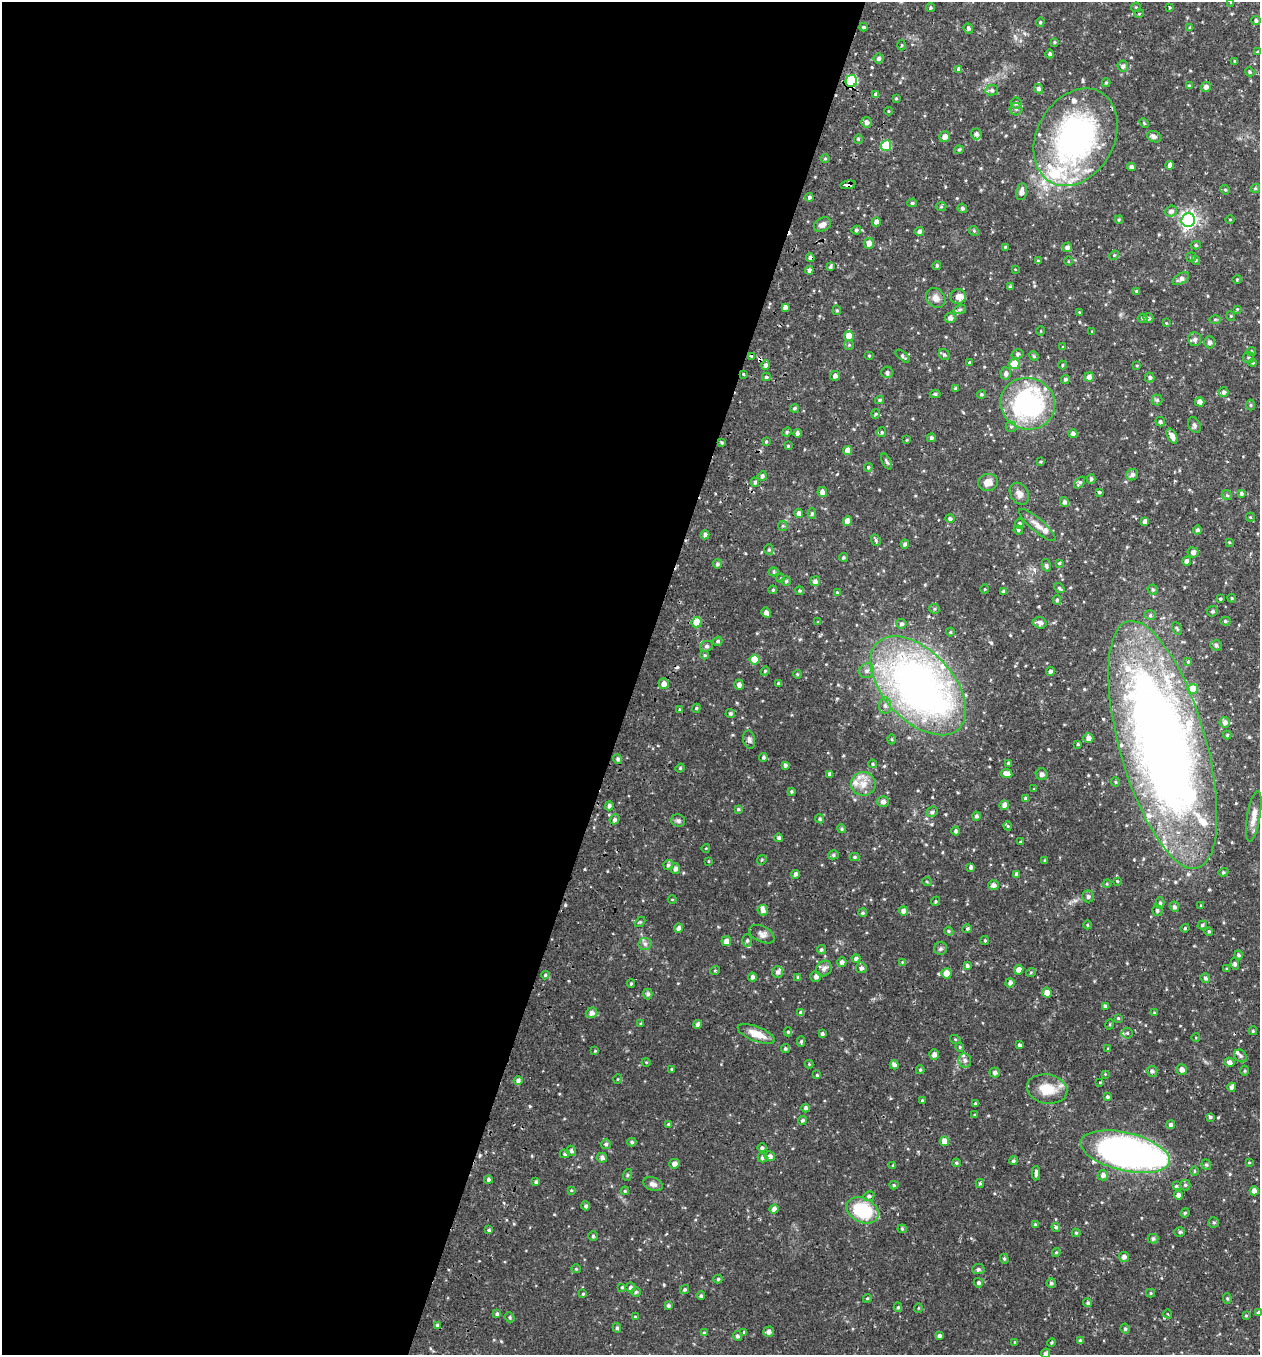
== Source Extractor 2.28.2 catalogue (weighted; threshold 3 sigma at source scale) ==
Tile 5 of 4 x 4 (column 1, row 2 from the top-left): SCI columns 190-1447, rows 2736-4088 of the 5540 x 5467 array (HDU 1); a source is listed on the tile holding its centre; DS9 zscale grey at full resolution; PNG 1262 x 1357 px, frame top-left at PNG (2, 2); each listed source drawn as its Kron ellipse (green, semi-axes under 4 px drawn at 4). Shown black and unused: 51% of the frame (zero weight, under 2 of 3 exposures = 3% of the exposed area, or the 3 px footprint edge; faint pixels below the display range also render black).
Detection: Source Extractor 2.28.2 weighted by HDU 2 'WHT'; one run over the whole footprint, this tile lists its part. Background 0.0611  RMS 0.0077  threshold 0.0348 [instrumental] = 3 sigma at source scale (4.5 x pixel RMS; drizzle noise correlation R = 1.50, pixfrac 1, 0.05/0.05 arcsec/px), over >= 5 px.
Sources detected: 484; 1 inside a brighter object's white glare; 2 cosmic-ray / hot-pixel residue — neither listed nor drawn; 22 inside a brighter listed object's ellipse — not listed separately; the other 459 listed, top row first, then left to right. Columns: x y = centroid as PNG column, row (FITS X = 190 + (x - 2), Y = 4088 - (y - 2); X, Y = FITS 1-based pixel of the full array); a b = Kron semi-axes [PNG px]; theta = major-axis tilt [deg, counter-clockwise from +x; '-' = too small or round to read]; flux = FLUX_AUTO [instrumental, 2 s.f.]
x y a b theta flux
1231 2 3 3 - 0.67
931 7 4 4 - 1.2
1136 7 5 4 - 0.97
1169 8 3 3 - 1.1
1139 14 5 3 - 0.65
1256 21 4 4 - 1.6
1040 22 5 4 - 0.97
863 27 4 3 - 1.1
968 28 5 4 - 1.5
1190 28 4 3 - 1.1
1054 42 4 3 - 0.8
902 45 5 3 - 0.76
1257 52 3 3 - 0.82
1050 54 4 4 - 1.4
879 58 5 5 - 1.8
1235 61 4 3 - 0.92
1123 66 5 5 - 2.1
959 69 4 4 - 2.8
1250 72 5 4 - 1.2
851 81 6 5 - 50
1106 83 4 3 - 1.1
1189 86 4 3 - 1.4
1206 87 5 5 - 2.8
1038 89 5 4 - 2.1
992 90 6 5 - 1.7
876 95 4 3 - 2.2
896 98 4 3 - 0.8
1016 103 5 5 - 2
1016 109 6 6 - 1.7
888 111 4 3 - 0.69
867 122 5 5 - 3
1144 123 5 3 - 0.9
976 134 5 5 - 2.3
945 137 5 5 - 3.9
1076 137 51 38 60 200
1154 137 7 5 -23 2.7
858 139 4 4 - 0.94
886 146 5 5 - 29
959 150 4 4 - 0.86
825 158 5 3 - 0.84
1170 165 4 4 - 3.7
1131 167 4 4 - 3
848 185 8 3 8 4.6
1255 188 5 4 - 1.2
1225 190 5 4 - 1
1021 192 8 5 78 3.8
809 197 4 4 - 1.3
912 203 4 4 - 1.2
941 207 5 3 - 0.83
962 208 5 4 - 1.6
1171 211 6 5 - 2.3
1230 219 5 3 - 0.69
1119 220 4 3 - 1
1188 220 7 6 - 240
876 222 4 4 - 3.6
822 224 9 6 28 3.3
856 230 4 4 - 1.4
974 231 5 4 - 0.95
919 232 4 4 - 2.2
869 243 5 5 - 4.9
1196 245 5 4 - 1.2
1005 247 3 3 - 0.77
1067 247 5 4 - 2.7
1114 255 5 4 - 0.92
1191 257 5 5 - 0.96
810 258 4 4 - 2.5
1196 260 4 4 - 0.96
1038 261 4 3 - 0.99
1068 261 5 3 - 0.71
937 265 4 3 - 1.2
830 267 3 3 - 1.3
1015 269 4 2 - 0.52
809 270 4 4 - 2.5
1181 279 9 5 28 2.7
1237 279 4 3 - 0.58
1010 287 4 4 - 1.4
1136 291 3 3 - 0.94
958 297 7 7 - 4.3
936 298 11 9 -47 4.8
785 307 4 4 - 2.7
960 309 6 4 20 1.3
1237 309 4 4 - 0.62
837 310 5 4 - 1
1079 312 3 3 - 0.75
1231 316 5 3 - 0.63
950 318 5 5 - 2.8
1142 318 5 4 - 1.3
1148 318 5 4 - 1.8
1215 319 5 3 - 0.88
1166 323 3 3 - 0.53
1041 331 5 3 - 0.62
1092 331 4 3 - 0.58
849 336 5 5 - 8
1195 339 7 6 - 2.7
1209 342 6 5 - 2.4
849 345 5 5 - 0.91
1063 347 4 3 - 0.7
1251 352 4 4 - 1.1
944 354 6 5 - 1.4
1017 354 6 4 15 1.4
751 356 4 3 - 3.8
869 356 5 3 - 0.65
903 356 8 3 -40 1.4
1034 356 5 4 - 1
1249 358 5 5 - 1.3
969 363 4 4 - 1.2
1253 363 4 4 - 1.2
1014 364 5 5 - 21
766 365 5 4 - 2.4
1063 365 4 4 - 0.85
1137 366 4 3 - 0.75
887 372 6 5 - 1.9
1006 373 6 5 - 2.6
743 374 4 4 - 0.73
835 376 5 5 - 2.6
766 377 4 4 - 1.2
1089 377 5 4 - 4.4
1150 377 5 5 - 1.6
1065 379 4 4 - 1.5
956 389 4 4 - 1.2
1224 392 5 5 - 2
935 394 5 4 - 1.2
981 394 5 4 - 1.1
879 400 4 3 - 1.1
1157 400 5 5 - 1.4
1200 402 5 4 - 3.5
1028 404 27 25 -19 120
1251 405 5 3 - 0.86
795 408 4 4 - 1.4
876 414 4 4 - 0.9
1160 422 5 4 - 1.8
1194 425 8 6 -63 1.9
1011 427 5 5 - 1.2
787 432 5 4 - 0.91
882 432 5 4 - 0.94
797 433 4 4 - 2
1073 434 4 4 - 2.8
1172 436 8 4 -61 4.8
931 438 4 4 - 1.6
907 440 4 3 - 0.58
766 441 3 3 - 0.85
722 442 4 3 - 0.98
788 446 3 3 - 0.69
848 450 4 4 - 7.4
887 462 9 3 -63 1.6
1041 462 4 3 - 0.85
868 467 4 4 - 1.1
1132 475 6 5 - 2.1
762 476 5 4 - 2.1
1091 479 4 4 - 1.5
755 482 4 4 - 1.6
988 482 10 8 13 5.4
1080 483 7 4 51 1.6
822 492 5 4 - 3.7
1099 492 3 3 - 2.8
1241 493 4 4 - 1.6
1019 494 12 9 -59 3.9
1227 495 5 4 - 1.1
1064 502 5 4 - 2.2
799 514 4 4 - 3.3
812 514 5 4 - 1.4
1250 517 4 4 - 0.84
950 518 5 4 - 1.6
847 521 5 4 - 6.7
1145 521 4 4 - 3.1
1019 524 5 4 - 1.8
1037 525 23 6 -41 5.6
783 526 5 4 - 0.89
1018 530 5 4 - 1.1
1197 530 4 4 - 1.9
705 535 4 4 - 2.3
876 540 6 4 -70 1.4
1229 542 3 3 - 0.76
905 544 4 4 - 2.1
769 550 5 4 - 1.1
1193 552 5 5 - 2.5
843 557 4 4 - 1.2
1187 561 4 4 - 3
1059 563 3 3 - 0.83
717 564 4 4 - 1.5
1046 565 6 4 -76 1.5
774 572 5 4 - 1.1
781 578 5 3 - 0.76
786 581 4 4 - 1.3
815 581 5 5 - 2.4
1059 588 6 4 -37 1.2
985 589 4 4 - 0.82
1153 589 5 5 - 1.3
773 590 4 3 - 0.86
800 591 4 4 - 1.1
837 592 4 4 - 0.75
1003 592 3 3 - 2.1
1232 598 4 3 - 1
1220 599 4 3 - 0.97
1057 600 4 4 - 1
934 609 5 5 - 1.2
1212 611 6 5 - 1.1
766 613 5 4 - 3
1150 615 5 5 - 1.6
1225 621 5 4 - 1.2
697 622 5 5 - 16
818 622 4 3 - 0.69
1040 623 7 5 -17 2.8
901 624 5 5 - 1.7
1177 629 7 3 -63 1
950 632 4 4 - 0.84
718 641 5 4 - 1.2
1216 645 6 5 - 1.9
707 646 7 5 14 1.7
705 655 4 4 - 0.9
754 660 5 5 - 16
1188 662 4 4 - 0.92
765 671 4 4 - 0.81
867 671 8 7 - 2.9
1050 672 4 4 - 2.3
797 674 4 4 - 0.8
778 683 4 4 - 1.2
664 684 5 5 - 4.6
739 685 5 4 - 2.5
918 686 59 34 -47 390
1193 689 5 5 - 12
885 706 8 6 -89 2.6
696 708 4 4 - 1
679 710 3 3 - 0.75
730 713 4 4 - 1.5
1225 722 5 5 - 2.9
1227 735 4 4 - 1.1
1088 738 5 5 - 3.6
891 739 5 3 - 0.85
749 740 9 6 -78 2.1
1078 744 3 3 - 1.1
1163 745 128 43 -74 860
763 757 4 4 - 1.7
618 759 5 4 - 1.7
1008 763 4 3 - 1
872 764 4 4 - 1
785 765 4 3 - 1.7
680 768 4 4 - 0.78
1006 773 6 4 -10 3.6
830 774 4 3 - 2.1
1042 774 6 5 - 2.5
1115 782 4 4 - 0.93
863 784 12 12 - 8.1
1034 789 4 3 - 0.66
791 792 4 4 - 1
1025 798 4 4 - 1.4
883 802 6 5 - 2.9
1004 805 5 4 - 3.5
609 806 4 4 - 2
738 809 4 4 - 0.98
932 812 6 5 - 1.7
976 816 4 4 - 1.8
1254 816 26 6 80 6.5
615 819 5 4 - 1.7
820 819 5 4 - 1.4
678 821 7 6 - 1.8
1008 826 4 4 - 0.86
842 829 4 4 - 1.3
956 831 4 4 - 1.6
779 838 4 4 - 1.7
1020 842 3 3 - 0.96
706 848 4 3 - 0.56
833 855 5 4 - 1.3
855 857 5 4 - 1.2
762 860 5 4 - 0.93
708 861 4 3 - 0.52
1045 861 4 3 - 1.2
668 865 5 5 - 1.6
971 867 4 4 - 2
675 868 5 4 - 2.4
1223 872 5 4 - 1
796 874 4 4 - 2.3
1016 874 4 3 - 1.6
1117 881 3 3 - 0.76
927 882 5 3 - 0.73
1107 884 4 4 - 0.85
993 885 5 5 - 3.1
1088 896 6 5 - 2.1
672 899 4 3 - 0.58
935 901 5 4 - 0.84
1160 903 5 4 - 1.7
1201 905 4 2 - 0.58
1174 907 5 4 - 2
763 910 5 5 - 2.7
1157 910 5 5 - 1.9
903 911 4 4 - 3.2
863 913 4 4 - 1.3
640 922 6 4 43 0.96
1087 925 4 3 - 0.69
1202 925 5 4 - 1.4
679 928 4 4 - 2.5
1185 928 4 4 - 0.82
967 929 5 4 - 0.97
949 931 5 4 - 0.98
1209 931 4 4 - 1.2
762 934 13 8 -27 3.7
747 940 6 5 - 1.5
985 940 4 3 - 1
726 941 5 5 - 3.5
645 944 6 6 - 2
940 949 6 6 - 1.6
821 950 5 4 - 1.4
1239 955 4 4 - 1.7
856 958 4 4 - 1.9
842 962 5 4 - 2.4
902 962 4 4 - 0.66
1235 964 6 4 -81 1.6
967 966 4 4 - 1.6
861 968 5 5 - 2.4
824 969 8 7 - 2.4
1227 969 3 3 - 0.92
715 970 5 3 - 0.72
1019 970 5 4 - 5
778 972 6 5 - 2.2
1031 972 5 3 - 0.75
946 973 5 5 - 8.8
545 975 4 4 - 1
816 976 5 5 - 2.4
752 977 4 4 - 2.2
798 977 4 4 - 1
1205 978 5 4 - 1.6
1010 983 5 4 - 2.7
631 984 4 3 - 0.87
1047 993 5 4 - 5.4
648 994 5 4 - 1.8
1105 1006 4 3 - 1.9
591 1013 6 5 - 3.2
801 1013 4 4 - 2.6
1154 1013 3 3 - 1
1118 1018 4 4 - 0.81
641 1024 4 3 - 1
697 1024 4 4 - 2.2
1110 1024 5 3 - 0.74
1253 1031 4 4 - 0.96
788 1032 4 4 - 1.1
1127 1033 5 5 - 1.3
756 1034 19 7 -21 11
822 1034 4 3 - 1.7
1196 1038 4 3 - 0.61
955 1039 5 3 - 0.67
801 1041 5 4 - 1.3
1020 1045 3 3 - 1.7
960 1047 4 4 - 0.91
785 1049 4 4 - 1.1
1108 1049 4 4 - 0.81
595 1051 4 4 - 0.67
934 1054 5 5 - 3.2
1240 1056 7 5 -40 2
965 1060 7 6 - 2.5
646 1062 4 3 - 0.57
1229 1062 5 4 - 3.1
809 1064 4 4 - 0.72
894 1065 4 4 - 3
672 1069 3 3 - 0.85
920 1070 4 4 - 1
1182 1070 5 5 - 3.8
1152 1071 5 5 - 2
1245 1071 5 3 - 0.84
995 1072 5 5 - 2.2
1105 1074 4 4 - 0.62
817 1075 4 4 - 0.86
618 1079 5 3 - 0.64
518 1080 4 4 - 2.3
1100 1082 4 3 - 0.78
1232 1087 4 4 - 2.8
1047 1089 20 14 -10 16
1107 1097 4 4 - 1.3
922 1100 4 3 - 1
975 1103 4 3 - 0.78
805 1108 4 4 - 2
975 1115 3 3 - 0.77
1210 1117 4 3 - 1.2
802 1120 5 4 - 1.5
668 1124 4 3 - 0.98
1170 1125 4 4 - 1.9
944 1141 5 5 - 8.9
632 1142 4 3 - 1.4
606 1144 5 5 - 1.5
762 1148 5 4 - 1.6
571 1151 5 4 - 1.9
1125 1152 45 19 -13 320
565 1154 5 4 - 1.2
770 1156 5 5 - 2.8
763 1157 5 5 - 1.9
602 1158 5 4 - 2.4
1013 1161 4 4 - 1.4
956 1163 4 3 - 0.93
1249 1163 4 3 - 0.59
674 1164 5 5 - 3.5
893 1165 3 3 - 0.81
1206 1165 5 5 - 1.3
1194 1171 5 3 - 0.82
1036 1173 7 4 88 2.2
627 1175 6 4 71 0.9
1103 1175 5 5 - 2.7
488 1179 4 4 - 1.7
536 1182 4 4 - 1.6
980 1183 4 4 - 1.2
653 1184 10 6 -20 3
894 1185 4 4 - 1.2
1185 1185 5 5 - 1.3
1176 1186 4 4 - 0.87
571 1190 4 3 - 0.78
625 1191 4 4 - 0.82
1254 1191 4 4 - 3.8
1178 1195 4 4 - 2.9
869 1196 5 4 - 1.6
586 1206 4 4 - 1.5
774 1209 5 4 - 3.6
863 1210 17 12 -25 40
1185 1213 5 4 - 1
1214 1222 5 5 - 1.2
1035 1225 4 4 - 1.6
1056 1227 4 4 - 1.4
902 1229 4 4 - 0.85
489 1230 4 3 - 1.4
1180 1232 5 4 - 1.3
1076 1233 4 4 - 0.97
593 1236 5 5 - 1
1153 1239 5 5 - 1.9
1056 1252 4 4 - 0.96
1124 1257 5 5 - 2.6
1004 1259 5 4 - 1.1
576 1269 5 4 - 0.86
978 1269 6 5 - 1.4
718 1279 4 4 - 1.1
978 1283 5 4 - 1.6
1051 1283 4 4 - 1.5
622 1287 4 4 - 0.99
631 1287 5 5 - 1.9
684 1290 5 4 - 1.3
636 1292 4 4 - 1.2
1150 1293 4 4 - 0.91
583 1294 4 3 - 0.86
701 1296 4 4 - 1.2
867 1298 4 4 - 0.89
1227 1298 5 4 - 1.1
1088 1303 4 4 - 1.5
668 1305 4 4 - 1.5
898 1307 5 4 - 1.2
918 1308 4 3 - 0.61
1259 1312 4 4 - 1.4
497 1314 4 4 - 1.5
1168 1314 4 3 - 0.64
1246 1316 4 3 - 0.79
510 1317 5 4 - 1.1
635 1317 4 4 - 0.94
437 1325 4 4 - 1.3
617 1328 5 4 - 1.5
1125 1329 5 4 - 1.5
744 1332 4 3 - 0.88
769 1332 5 5 - 2.6
704 1333 4 4 - 1
737 1336 5 4 - 1.8
939 1336 4 4 - 1.8
1080 1341 4 4 - 1.6
1014 1342 4 3 - 0.52
1052 1343 4 3 - 0.9
1046 1353 5 4 - 2.1
Overlapping masked pixels (flux is a lower limit): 6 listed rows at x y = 851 81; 1076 137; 848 185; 810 258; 751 356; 743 374
Isophote crosses this tile's border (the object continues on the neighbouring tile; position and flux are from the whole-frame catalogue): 4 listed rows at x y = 1231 2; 1169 8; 1259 1312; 1046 1353